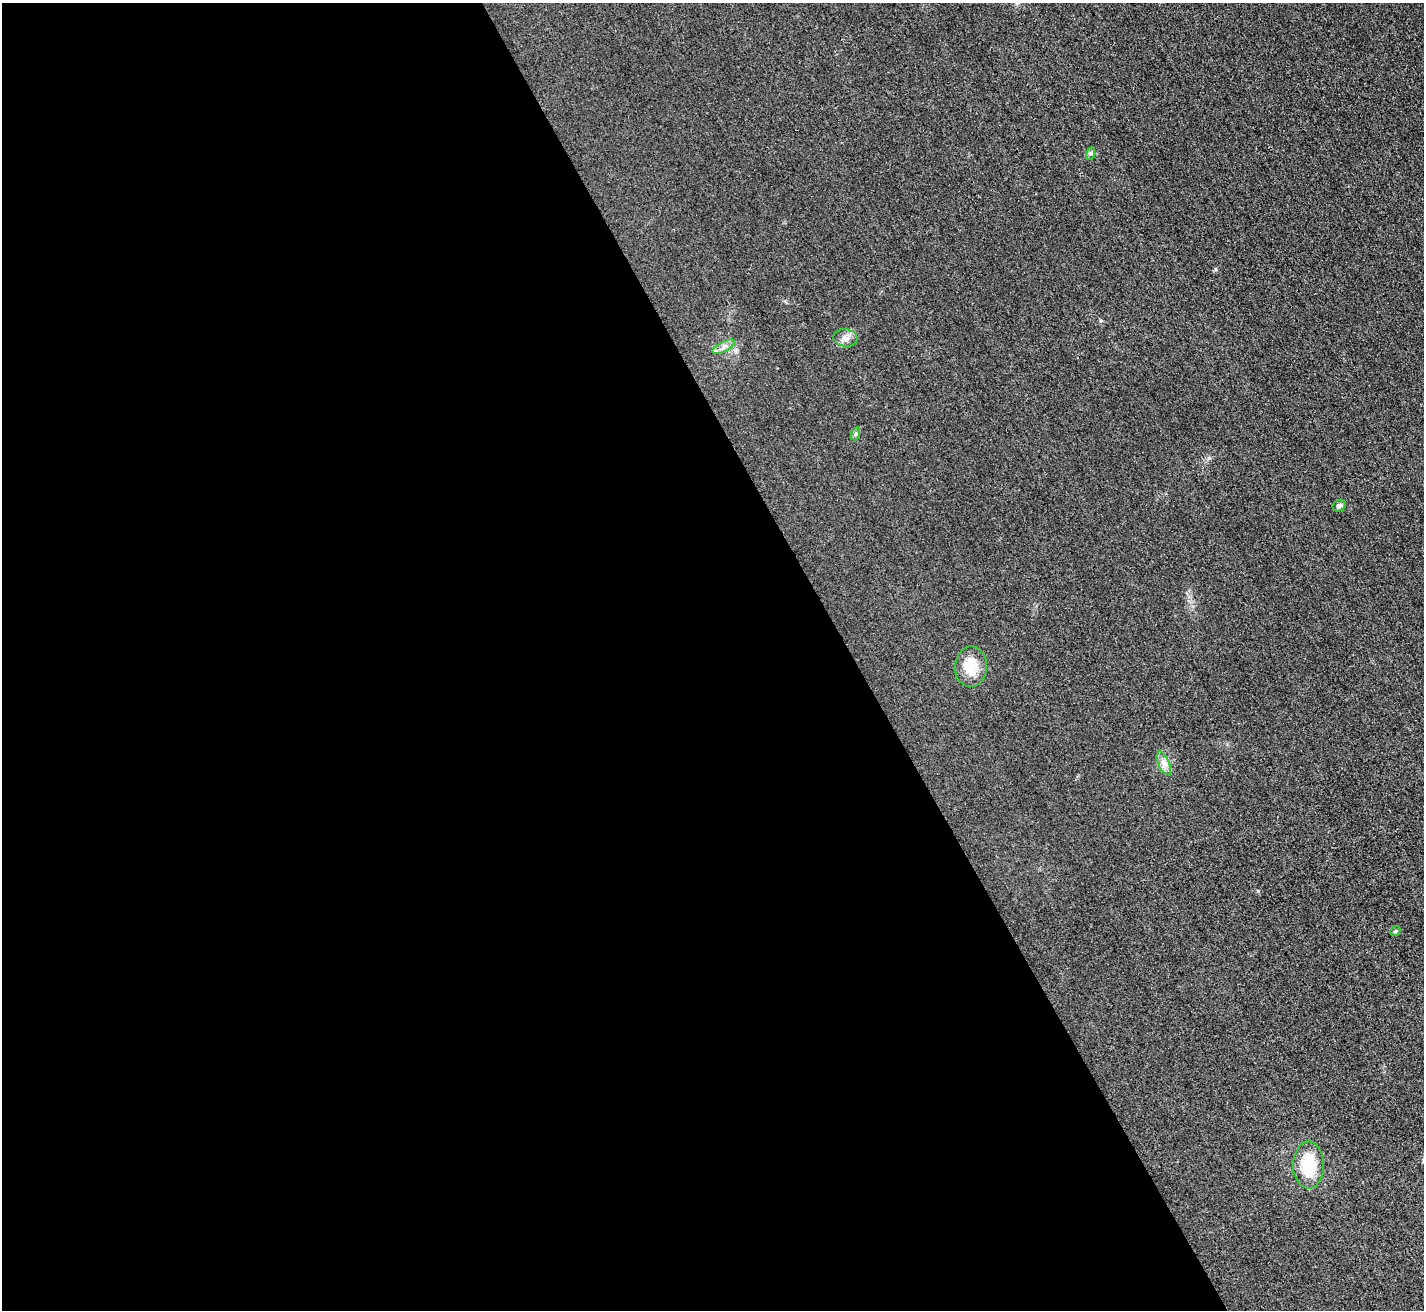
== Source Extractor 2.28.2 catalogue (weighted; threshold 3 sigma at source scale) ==
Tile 9 of 4 x 4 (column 1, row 3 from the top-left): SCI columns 21-1442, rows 1612-2919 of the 5712 x 5701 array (HDU 1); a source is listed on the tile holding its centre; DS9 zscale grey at full resolution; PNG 1426 x 1312 px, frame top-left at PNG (2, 3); each listed source drawn as its Kron ellipse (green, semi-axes under 4 px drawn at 4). Shown black and unused: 60% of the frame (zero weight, under 3 of 4 exposures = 1% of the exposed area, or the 3 px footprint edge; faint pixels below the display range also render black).
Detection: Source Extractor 2.28.2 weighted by HDU 2 'WHT'; one run over the whole footprint, this tile lists its part. Background 0.0218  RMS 0.0061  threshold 0.0276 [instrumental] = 3 sigma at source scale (4.5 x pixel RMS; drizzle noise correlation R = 1.50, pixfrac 1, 0.05/0.05 arcsec/px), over >= 5 px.
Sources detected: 9; all 9 listed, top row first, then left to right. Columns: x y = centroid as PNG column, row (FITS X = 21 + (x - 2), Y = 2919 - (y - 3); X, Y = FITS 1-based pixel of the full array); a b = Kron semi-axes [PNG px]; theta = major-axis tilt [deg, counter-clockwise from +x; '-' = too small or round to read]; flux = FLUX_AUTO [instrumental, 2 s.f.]
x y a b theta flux
1091 153 7 4 72 1.1
845 338 12 8 -6 3.6
724 347 12 5 27 2.9
855 434 6 4 71 1
1339 506 7 5 31 1.5
971 667 20 16 88 15
1164 763 12 5 -67 3.2
1395 931 5 4 - 0.81
1309 1165 23 15 90 23